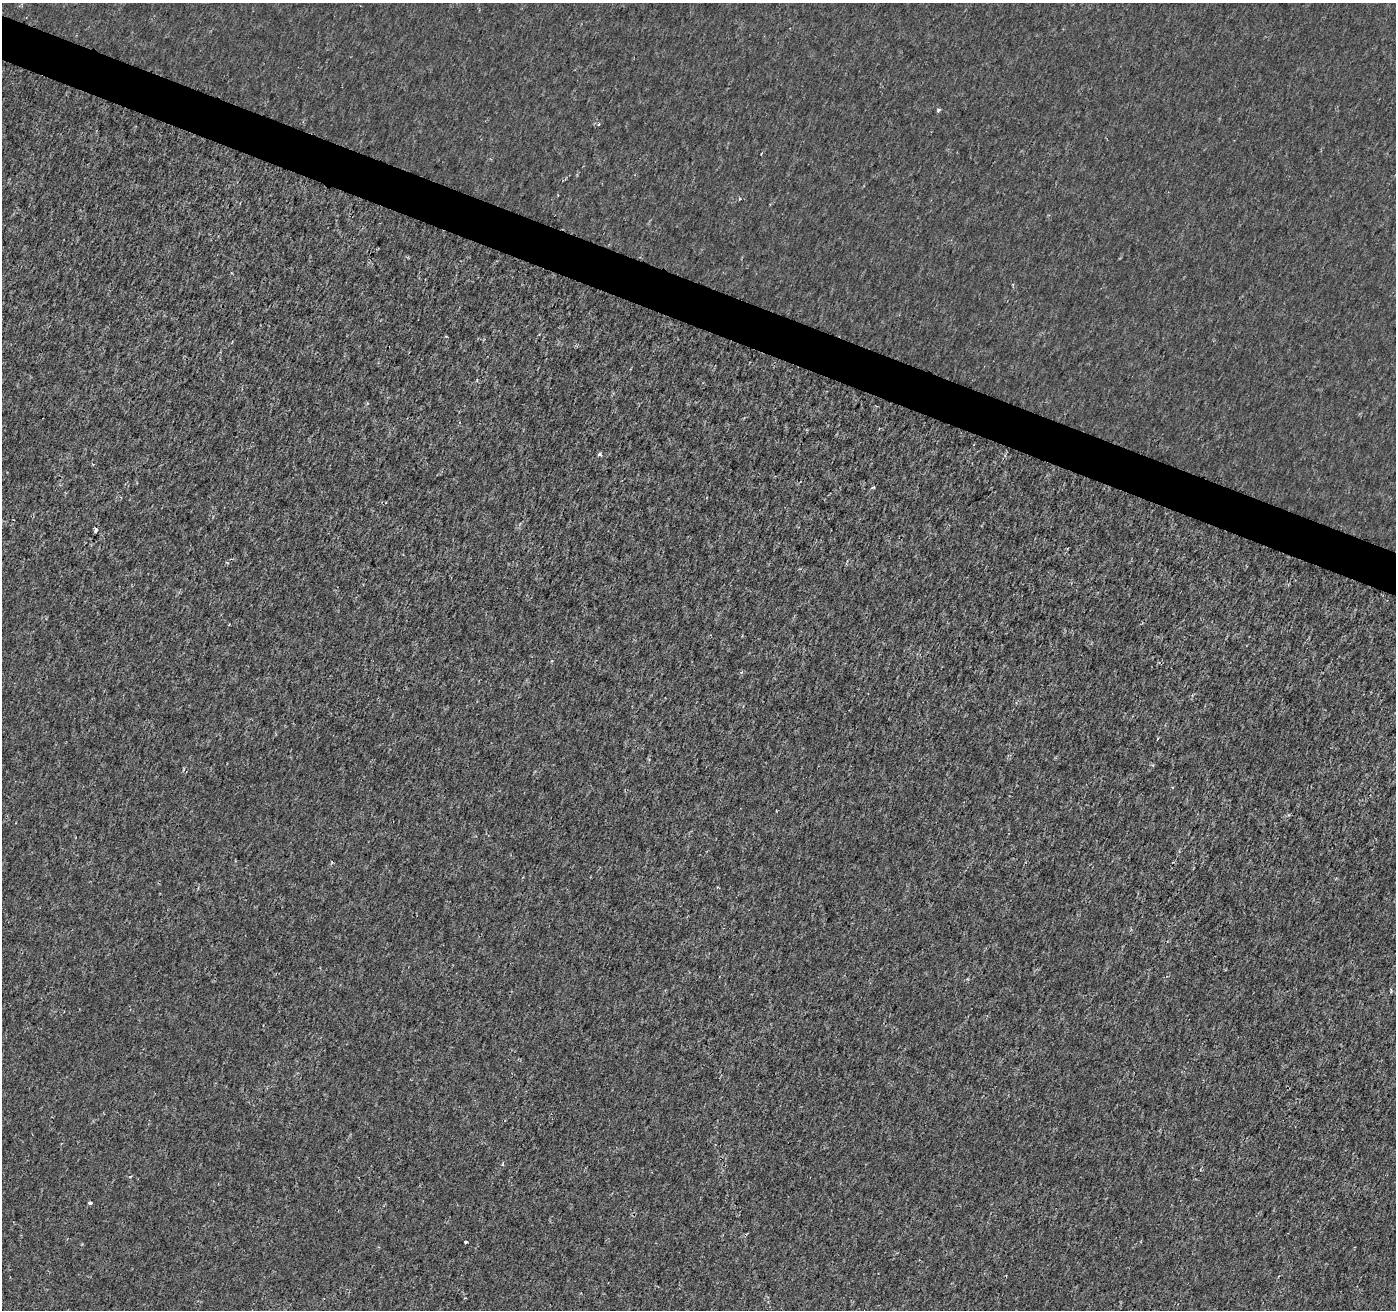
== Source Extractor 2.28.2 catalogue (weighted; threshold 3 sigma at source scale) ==
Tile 11 of 4 x 4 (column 3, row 3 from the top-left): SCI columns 2798-4191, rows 1583-2890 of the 5588 x 5717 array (HDU 1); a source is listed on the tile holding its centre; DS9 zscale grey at full resolution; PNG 1398 x 1312 px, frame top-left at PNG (2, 3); no overlay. Shown black and unused: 3% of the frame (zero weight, under 2 of 3 exposures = <1% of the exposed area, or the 3 px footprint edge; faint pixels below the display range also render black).
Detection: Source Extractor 2.28.2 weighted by HDU 2 'WHT'; one run over the whole footprint, this tile lists its part. Background -6.86e-05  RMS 0.0018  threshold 0.00829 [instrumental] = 3 sigma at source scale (4.5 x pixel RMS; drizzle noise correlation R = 1.50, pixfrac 1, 0.0396/0.0396 arcsec/px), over >= 5 px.
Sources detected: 11; all 11 listed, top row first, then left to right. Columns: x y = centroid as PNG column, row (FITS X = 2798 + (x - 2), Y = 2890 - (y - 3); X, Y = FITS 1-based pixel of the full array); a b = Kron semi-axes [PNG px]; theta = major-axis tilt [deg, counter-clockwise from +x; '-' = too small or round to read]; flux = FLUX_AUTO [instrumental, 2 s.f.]
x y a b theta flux
938 110 4 3 - 0.4
599 124 4 3 - 0.22
739 199 4 3 - 0.21
600 455 4 3 - 0.74
95 529 4 3 - 0.75
741 672 5 4 - 0.29
1157 739 4 2 - 0.16
967 979 4 4 - 0.19
130 1177 5 4 - 0.22
90 1203 4 3 - 0.56
465 1242 3 3 - 0.7